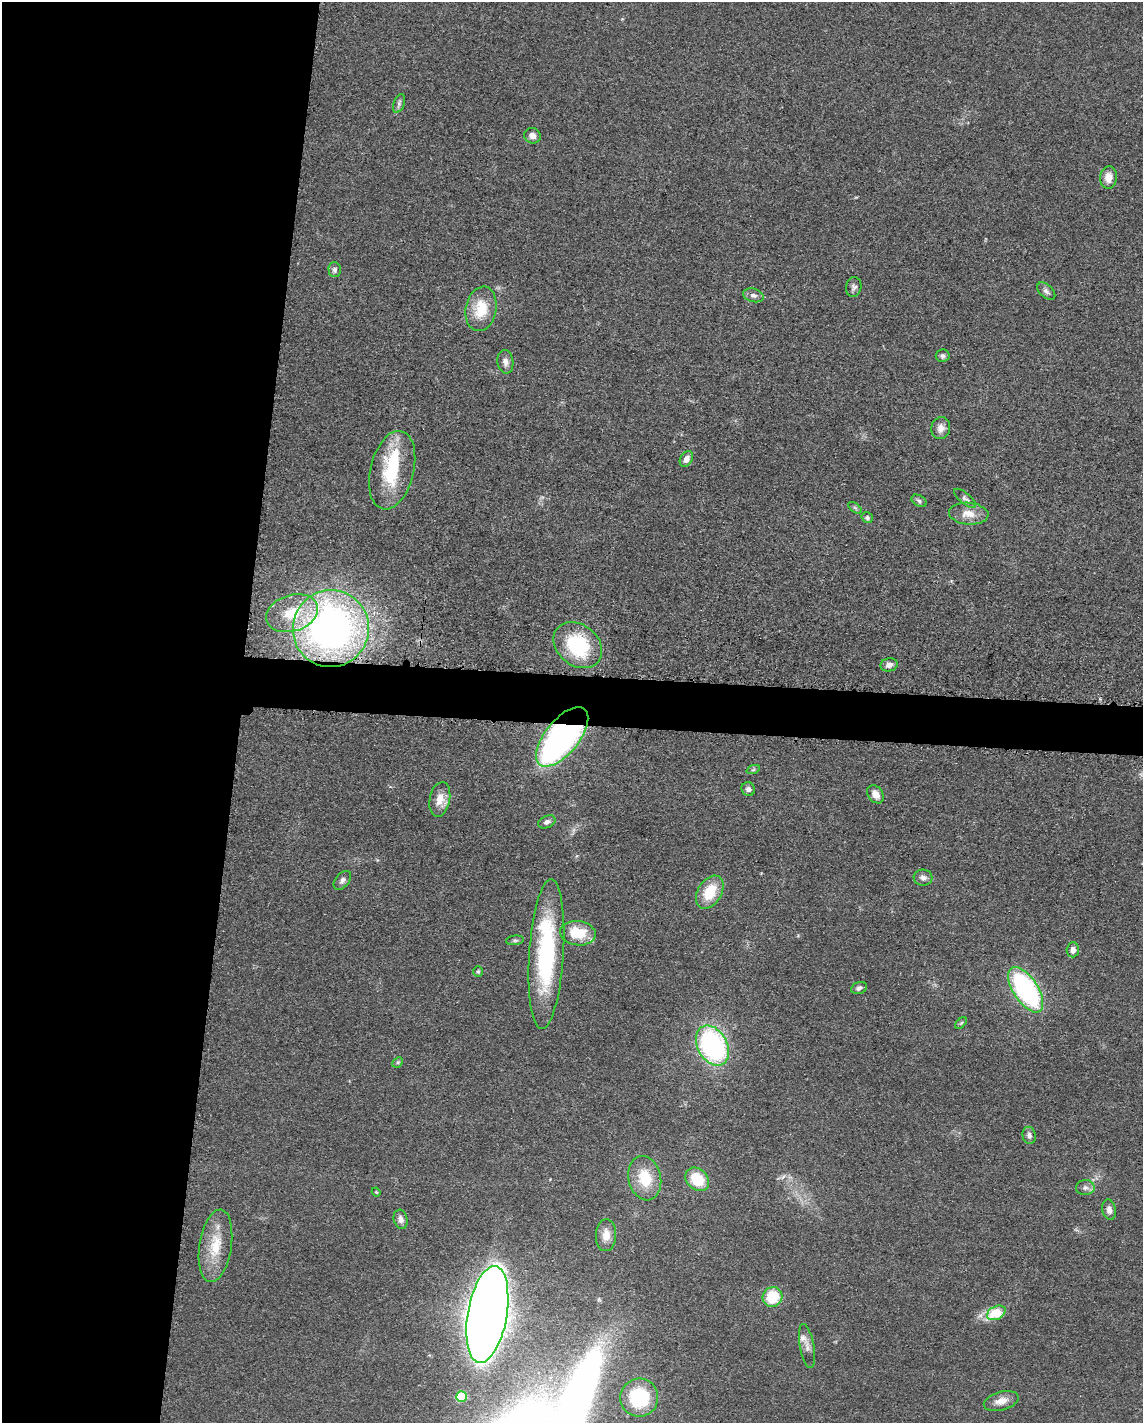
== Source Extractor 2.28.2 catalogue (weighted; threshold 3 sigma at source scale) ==
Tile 5 of 4 x 3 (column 1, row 2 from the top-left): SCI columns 14-1154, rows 1650-3070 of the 4591 x 4659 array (HDU 1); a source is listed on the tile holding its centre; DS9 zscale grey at full resolution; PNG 1145 x 1425 px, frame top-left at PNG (2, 2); each listed source drawn as its Kron ellipse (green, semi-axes under 4 px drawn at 4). Shown black and unused: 24% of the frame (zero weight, under 3 of 5 exposures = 4% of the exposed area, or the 3 px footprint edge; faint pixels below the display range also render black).
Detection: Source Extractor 2.28.2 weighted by HDU 2 'WHT'; one run over the whole footprint, this tile lists its part. Background 0.0483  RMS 0.0056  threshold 0.0254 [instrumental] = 3 sigma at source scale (4.5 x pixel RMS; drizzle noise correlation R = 1.50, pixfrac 1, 0.05/0.05 arcsec/px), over >= 5 px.
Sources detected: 60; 2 inside a brighter object's white glare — neither listed nor drawn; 1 inside a brighter listed object's ellipse — not listed separately; the other 57 listed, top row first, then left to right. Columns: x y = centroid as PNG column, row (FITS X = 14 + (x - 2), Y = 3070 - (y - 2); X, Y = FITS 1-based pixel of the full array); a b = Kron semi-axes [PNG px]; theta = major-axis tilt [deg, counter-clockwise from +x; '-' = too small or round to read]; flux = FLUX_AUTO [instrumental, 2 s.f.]
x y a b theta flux
399 103 10 5 69 1.5
532 136 8 7 - 3.4
1109 177 11 8 83 6.3
335 270 7 6 - 1.9
854 287 10 7 79 2
1046 291 11 6 -42 2
753 295 10 6 -16 2.3
481 309 22 15 79 16
943 356 7 6 - 1.7
505 362 12 8 -80 3.1
941 428 11 9 78 3.9
686 459 8 6 59 3.1
392 470 40 21 76 35
965 498 13 5 -40 1.9
919 501 8 5 -31 1.4
855 508 8 4 -37 1.1
969 514 20 11 -5 7.9
867 518 6 5 - 1.3
292 613 26 18 17 20
331 629 39 38 - 240
578 645 26 20 -38 43
889 665 8 6 14 2.7
562 737 36 17 51 190
753 770 7 4 19 0.92
748 789 7 6 - 2.1
876 794 10 7 -55 4.9
440 799 17 10 78 7.3
547 822 9 6 23 2.1
923 878 9 8 - 3
342 880 11 7 50 2.2
710 892 18 12 59 17
578 933 18 12 -8 18
515 940 9 4 7 1.1
1073 950 7 6 - 2.9
546 954 75 17 86 77
478 972 5 4 - 0.76
859 988 8 5 20 1.8
1026 990 26 12 -57 100
961 1023 7 4 44 0.9
712 1046 21 14 -61 110
398 1062 6 4 44 0.85
1029 1135 8 6 -78 1.9
645 1178 22 16 -77 18
697 1179 13 10 -44 17
1085 1188 9 7 2 2.6
376 1192 4 4 - 0.59
1109 1210 10 6 -78 2.9
401 1219 10 7 -74 2.8
606 1235 16 10 88 6.4
215 1246 36 16 81 18
772 1297 10 9 - 19
996 1313 10 6 26 20
487 1315 49 19 80 1300
807 1346 22 7 -80 4
461 1396 5 5 - 24
639 1398 19 19 - 30
1001 1401 18 9 15 5.7
Overlapping masked pixels (flux is a lower limit): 1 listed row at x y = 562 737